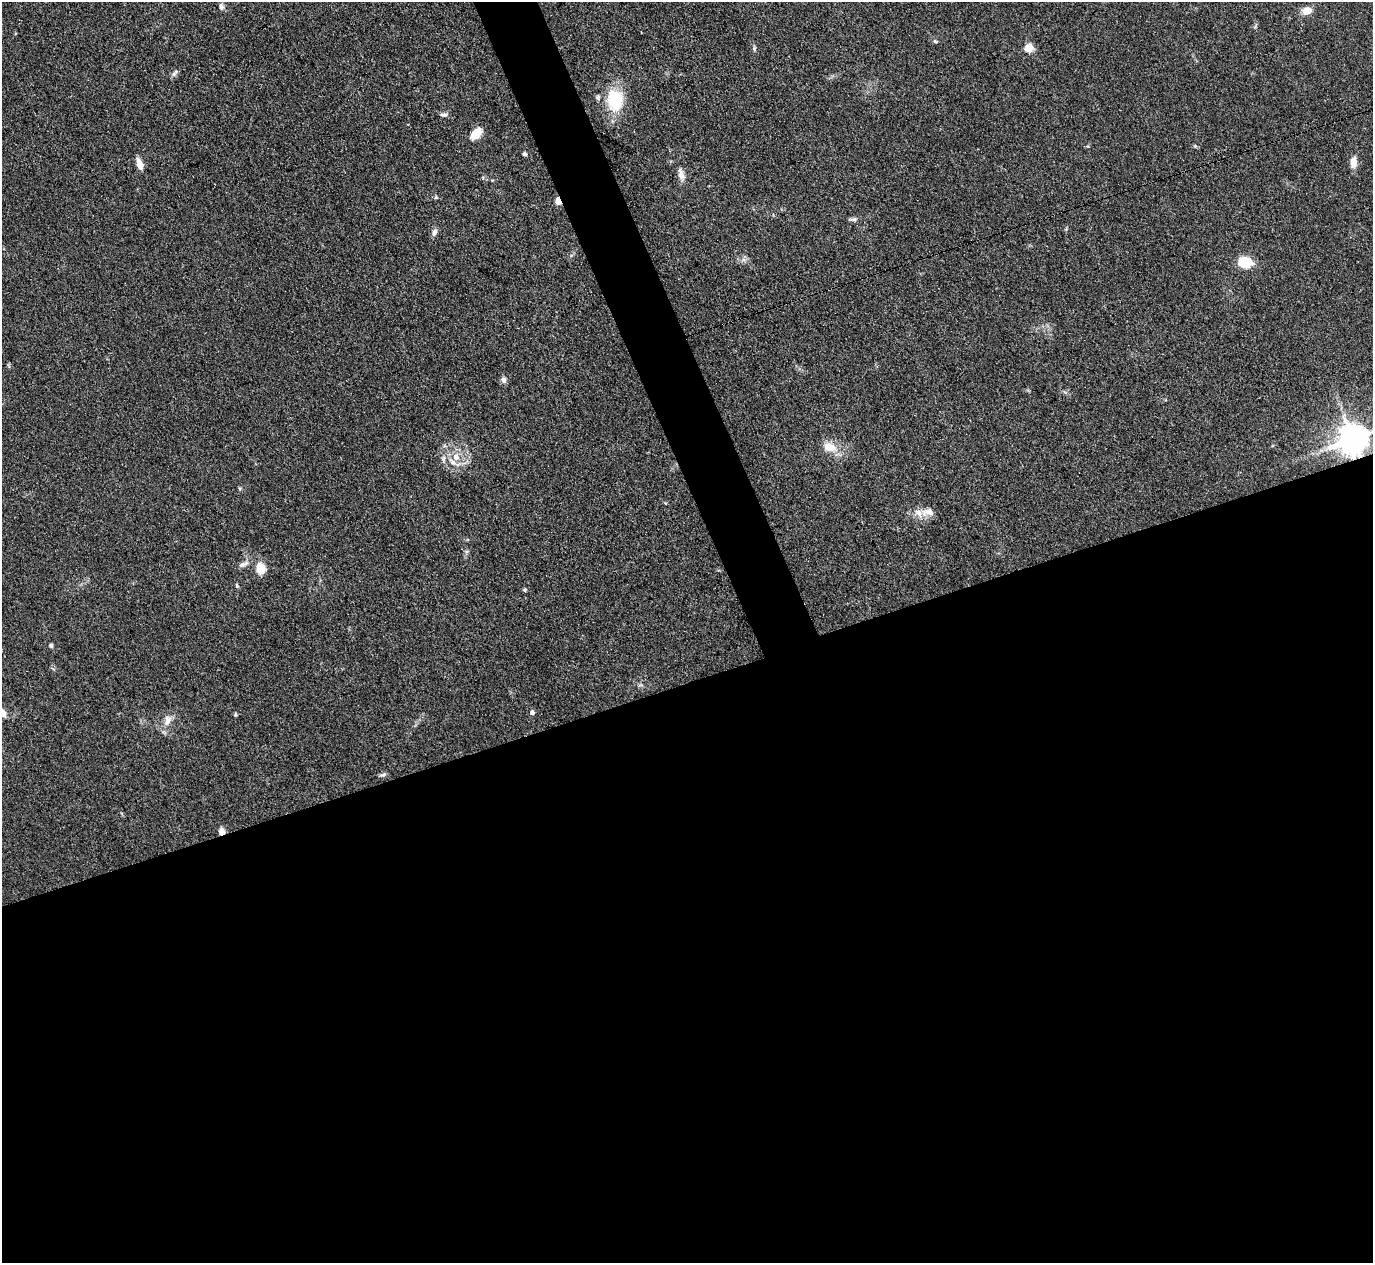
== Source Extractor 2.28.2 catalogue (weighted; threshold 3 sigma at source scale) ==
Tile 15 of 4 x 4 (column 3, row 4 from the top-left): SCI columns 2745-4115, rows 280-1540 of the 5489 x 5476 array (HDU 1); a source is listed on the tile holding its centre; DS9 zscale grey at full resolution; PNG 1375 x 1265 px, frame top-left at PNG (2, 2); no overlay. Shown black and unused: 49% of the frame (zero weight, under 3 of 4 exposures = <1% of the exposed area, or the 3 px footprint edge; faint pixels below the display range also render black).
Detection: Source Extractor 2.28.2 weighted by HDU 2 'WHT'; one run over the whole footprint, this tile lists its part. Background 0.114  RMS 0.0067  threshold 0.03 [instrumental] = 3 sigma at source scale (4.5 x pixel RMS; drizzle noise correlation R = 1.50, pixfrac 1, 0.05/0.05 arcsec/px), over >= 5 px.
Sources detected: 39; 2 inside a brighter listed object's ellipse — not listed separately; the other 37 listed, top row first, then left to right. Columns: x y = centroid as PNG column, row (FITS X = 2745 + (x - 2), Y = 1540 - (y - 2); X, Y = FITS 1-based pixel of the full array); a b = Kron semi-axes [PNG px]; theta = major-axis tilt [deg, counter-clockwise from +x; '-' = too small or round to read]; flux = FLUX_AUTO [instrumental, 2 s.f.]
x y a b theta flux
221 7 8 6 -66 2
1307 11 11 8 12 7.1
935 41 6 5 - 1
754 48 7 4 -80 1.1
1029 48 5 5 - 26
174 73 12 5 54 1.8
598 97 7 5 74 1.6
615 100 21 16 -85 33
444 115 10 5 -4 1.9
476 134 13 8 45 10
524 154 5 4 - 1.7
1353 162 12 7 89 6.6
139 164 14 6 -70 5.5
681 175 17 7 -72 4.6
436 197 5 5 - 0.97
558 201 5 4 - 16
853 219 12 5 5 1.9
434 232 11 6 66 2.6
1245 262 12 9 -11 22
503 380 10 7 -68 2.3
1353 439 9 9 - 1200
829 447 20 12 -15 10
456 457 11 9 -88 6.5
443 459 11 6 -86 2.4
928 512 20 10 2 7
466 551 6 4 -18 0.99
242 565 10 6 12 2.6
261 569 13 10 -80 11
237 585 6 4 -70 0.87
525 590 5 4 - 0.98
51 646 4 4 - 1.5
532 712 6 5 - 2.3
3 713 7 6 - 6.1
235 714 4 4 - 0.95
167 721 18 10 70 6.4
383 775 9 5 15 1.6
222 831 7 6 - 5.1
Overlapping masked pixels (flux is a lower limit): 3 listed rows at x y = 558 201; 1353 439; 222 831
Isophote crosses this tile's border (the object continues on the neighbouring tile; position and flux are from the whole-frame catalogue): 2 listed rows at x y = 1353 439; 3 713